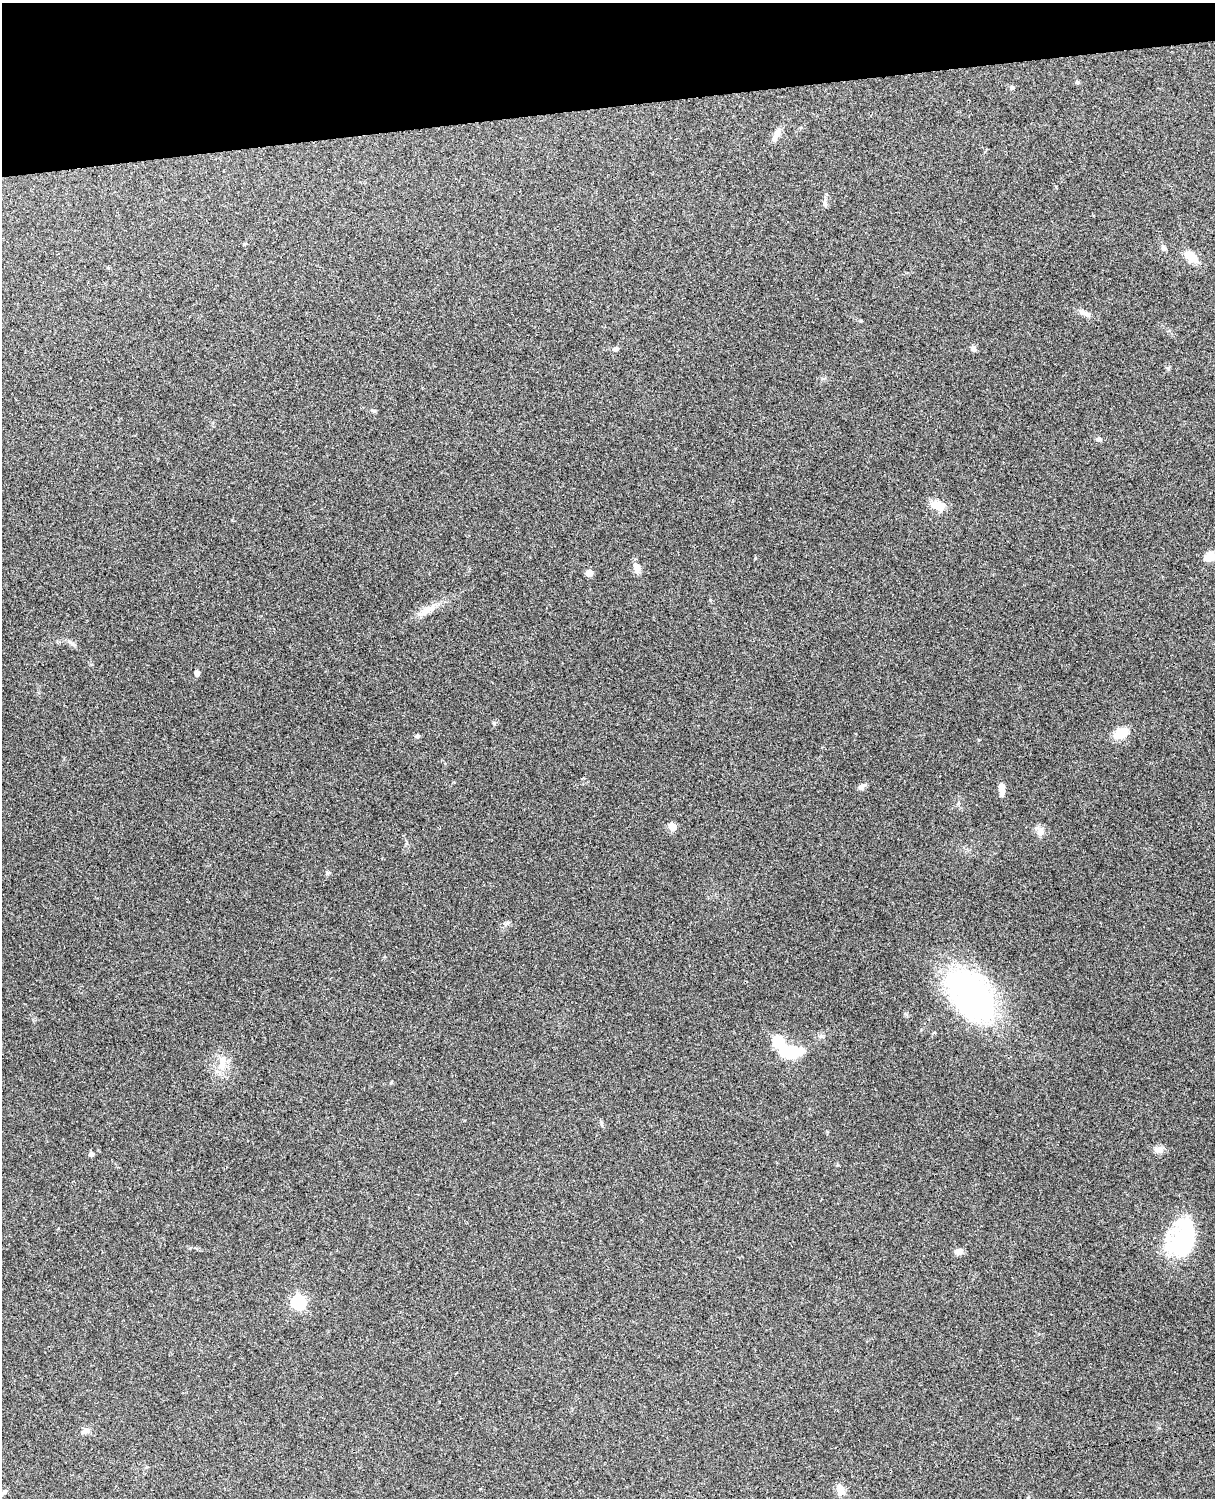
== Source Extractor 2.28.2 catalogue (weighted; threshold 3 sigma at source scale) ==
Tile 3 of 4 x 3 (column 3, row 1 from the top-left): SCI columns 2543-3755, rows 3154-4649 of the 5088 x 4925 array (HDU 1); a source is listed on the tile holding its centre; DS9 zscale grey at full resolution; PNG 1217 x 1500 px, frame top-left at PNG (2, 3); no overlay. Shown black and unused: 7% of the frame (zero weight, under 3 of 4 exposures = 6% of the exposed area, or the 3 px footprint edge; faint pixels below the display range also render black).
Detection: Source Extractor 2.28.2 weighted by HDU 2 'WHT'; one run over the whole footprint, this tile lists its part. Background 0.279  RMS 0.0092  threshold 0.0413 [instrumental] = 3 sigma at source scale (4.5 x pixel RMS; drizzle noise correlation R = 1.50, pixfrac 1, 0.05/0.05 arcsec/px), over >= 5 px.
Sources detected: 42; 1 inside a brighter object's white glare — not listed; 1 inside a brighter listed object's ellipse — not listed separately; the other 40 listed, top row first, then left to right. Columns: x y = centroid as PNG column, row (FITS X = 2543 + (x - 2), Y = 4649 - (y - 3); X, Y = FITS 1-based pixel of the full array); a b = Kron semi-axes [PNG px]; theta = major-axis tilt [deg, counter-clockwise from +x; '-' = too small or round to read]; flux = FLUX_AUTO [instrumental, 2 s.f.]
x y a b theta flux
1077 82 6 5 - 1.3
1012 87 6 5 - 1.7
776 135 19 7 69 5.4
825 202 10 4 -89 2.4
1163 248 7 6 - 2
1191 257 15 10 -37 14
1084 313 17 6 -19 5
973 348 7 6 - 3
616 349 7 5 13 2.4
1168 368 6 4 -44 1.3
1099 439 8 6 -6 2.3
938 506 17 10 -31 12
1209 557 14 9 13 9.9
637 568 13 9 -77 5.7
589 573 5 5 - 13
427 610 29 8 28 12
71 643 14 4 -42 2.9
197 673 5 4 - 3.5
494 723 6 4 46 1.3
1121 733 13 8 26 21
417 736 6 5 - 1.8
861 787 10 6 26 3
1002 788 12 6 -84 8
672 827 5 5 - 20
1040 832 12 9 76 5.3
327 873 6 4 72 1.3
508 922 7 4 20 1.5
972 995 54 34 -55 260
789 1052 23 10 1 43
222 1065 12 9 -64 8.7
390 1083 5 3 - 0.89
601 1123 9 4 -73 1.8
1159 1149 14 7 -9 4.9
91 1154 6 5 - 2.4
1182 1240 37 27 71 89
958 1252 11 8 3 4
298 1302 7 6 - 150
86 1431 10 7 18 4
840 1489 14 9 -66 8.2
5 1491 8 7 - 2.6
Isophote crosses this tile's border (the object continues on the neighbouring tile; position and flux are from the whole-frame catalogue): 2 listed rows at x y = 1209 557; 5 1491
Unlisted compact peaks at least as high as the median listed source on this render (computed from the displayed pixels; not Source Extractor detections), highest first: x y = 374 411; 755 558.